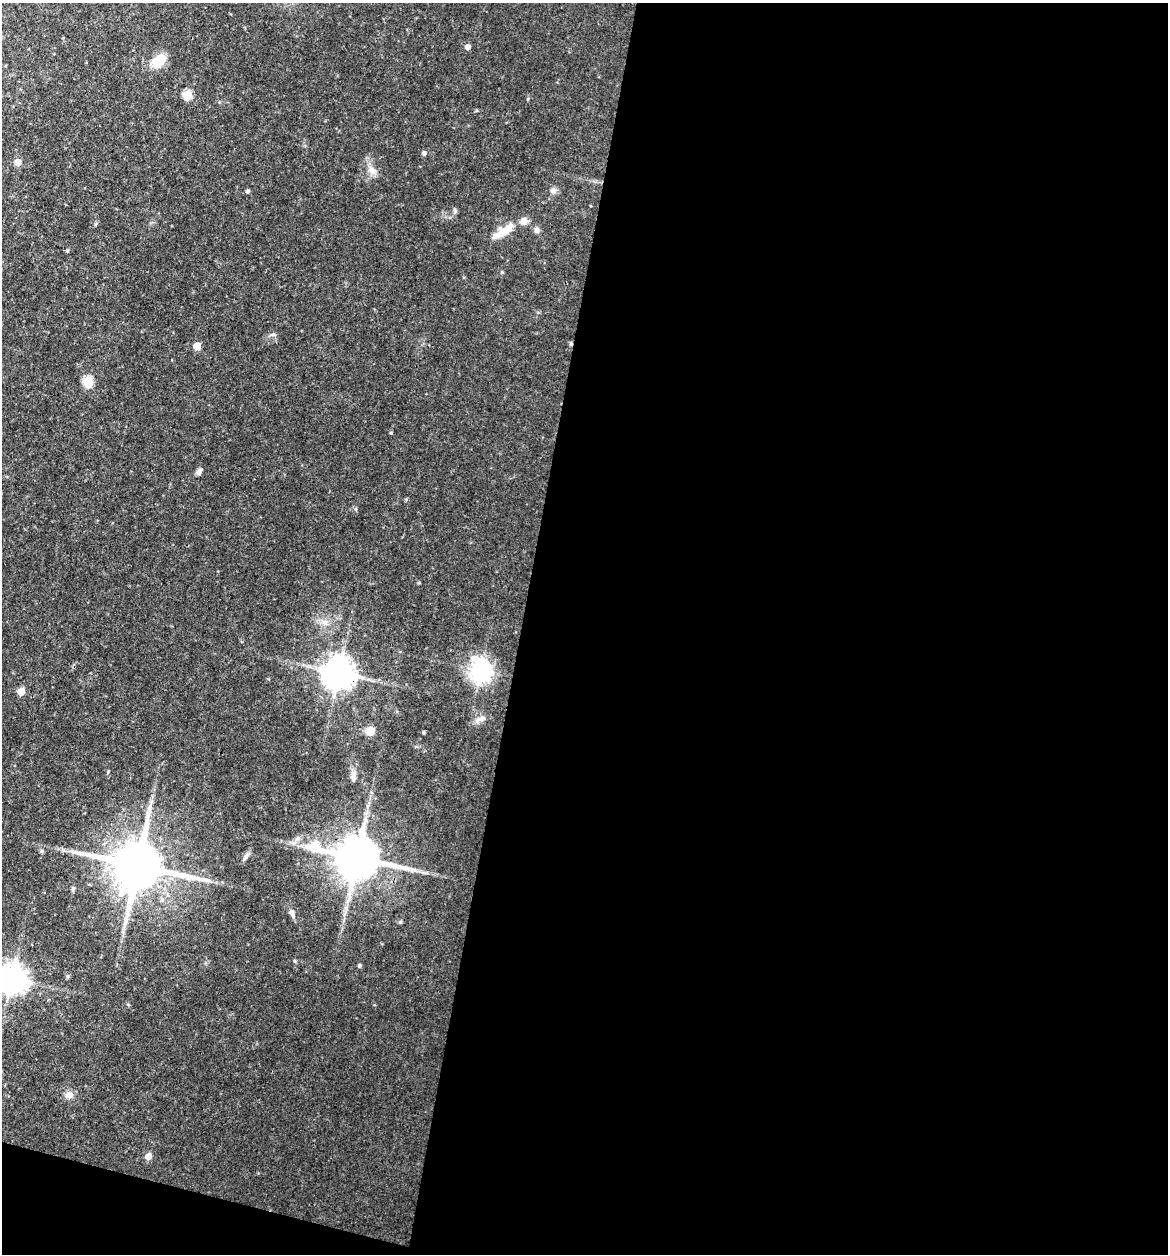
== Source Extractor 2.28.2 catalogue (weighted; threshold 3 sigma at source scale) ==
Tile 16 of 4 x 4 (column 4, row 4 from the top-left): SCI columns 3738-4903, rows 2-1253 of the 5024 x 5008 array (HDU 1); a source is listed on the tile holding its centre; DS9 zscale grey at full resolution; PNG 1170 x 1256 px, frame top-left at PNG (2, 3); no overlay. Shown black and unused: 57% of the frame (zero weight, under 3 of 4 exposures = <1% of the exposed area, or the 3 px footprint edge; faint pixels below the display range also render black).
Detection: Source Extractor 2.28.2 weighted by HDU 2 'WHT'; one run over the whole footprint, this tile lists its part. Background 0.0942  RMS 0.0091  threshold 0.0409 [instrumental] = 3 sigma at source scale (4.5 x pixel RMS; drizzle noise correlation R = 1.50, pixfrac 1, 0.05/0.05 arcsec/px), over >= 5 px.
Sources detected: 27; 1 inside a brighter object's white glare — not listed; the other 26 listed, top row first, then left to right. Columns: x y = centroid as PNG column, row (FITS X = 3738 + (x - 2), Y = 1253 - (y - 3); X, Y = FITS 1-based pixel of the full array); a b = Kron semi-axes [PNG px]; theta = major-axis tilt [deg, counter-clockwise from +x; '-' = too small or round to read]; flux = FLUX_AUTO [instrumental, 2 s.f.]
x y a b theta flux
468 47 5 5 - 3.4
158 61 18 12 37 11
187 95 5 5 - 27
424 153 5 4 - 1.8
18 162 5 4 - 8
247 191 4 4 - 1.3
553 191 7 6 - 2.3
523 221 8 7 - 4.3
503 232 12 9 26 8.1
197 346 5 5 - 12
88 382 5 5 - 34
199 472 8 5 71 1.9
481 671 7 7 - 430
339 673 9 8 - 1100
21 691 5 5 - 12
370 731 8 8 - 7.8
423 732 4 3 - 0.85
353 777 8 6 -90 2.4
314 846 6 6 - 27
357 858 11 10 - 2700
138 866 13 11 -11 3500
291 912 7 6 - 2.2
359 966 4 4 - 1
12 979 8 8 - 860
69 1095 9 7 -65 3.1
148 1156 5 5 - 6.7
Overlapping masked pixels (flux is a lower limit): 3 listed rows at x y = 339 673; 357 858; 138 866
Isophote crosses this tile's border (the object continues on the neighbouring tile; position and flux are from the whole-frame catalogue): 1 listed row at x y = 12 979
Unlisted compact peaks at least as high as the median listed source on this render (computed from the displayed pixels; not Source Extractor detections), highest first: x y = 455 211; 482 718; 391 433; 502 272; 273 334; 245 857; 355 509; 67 250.